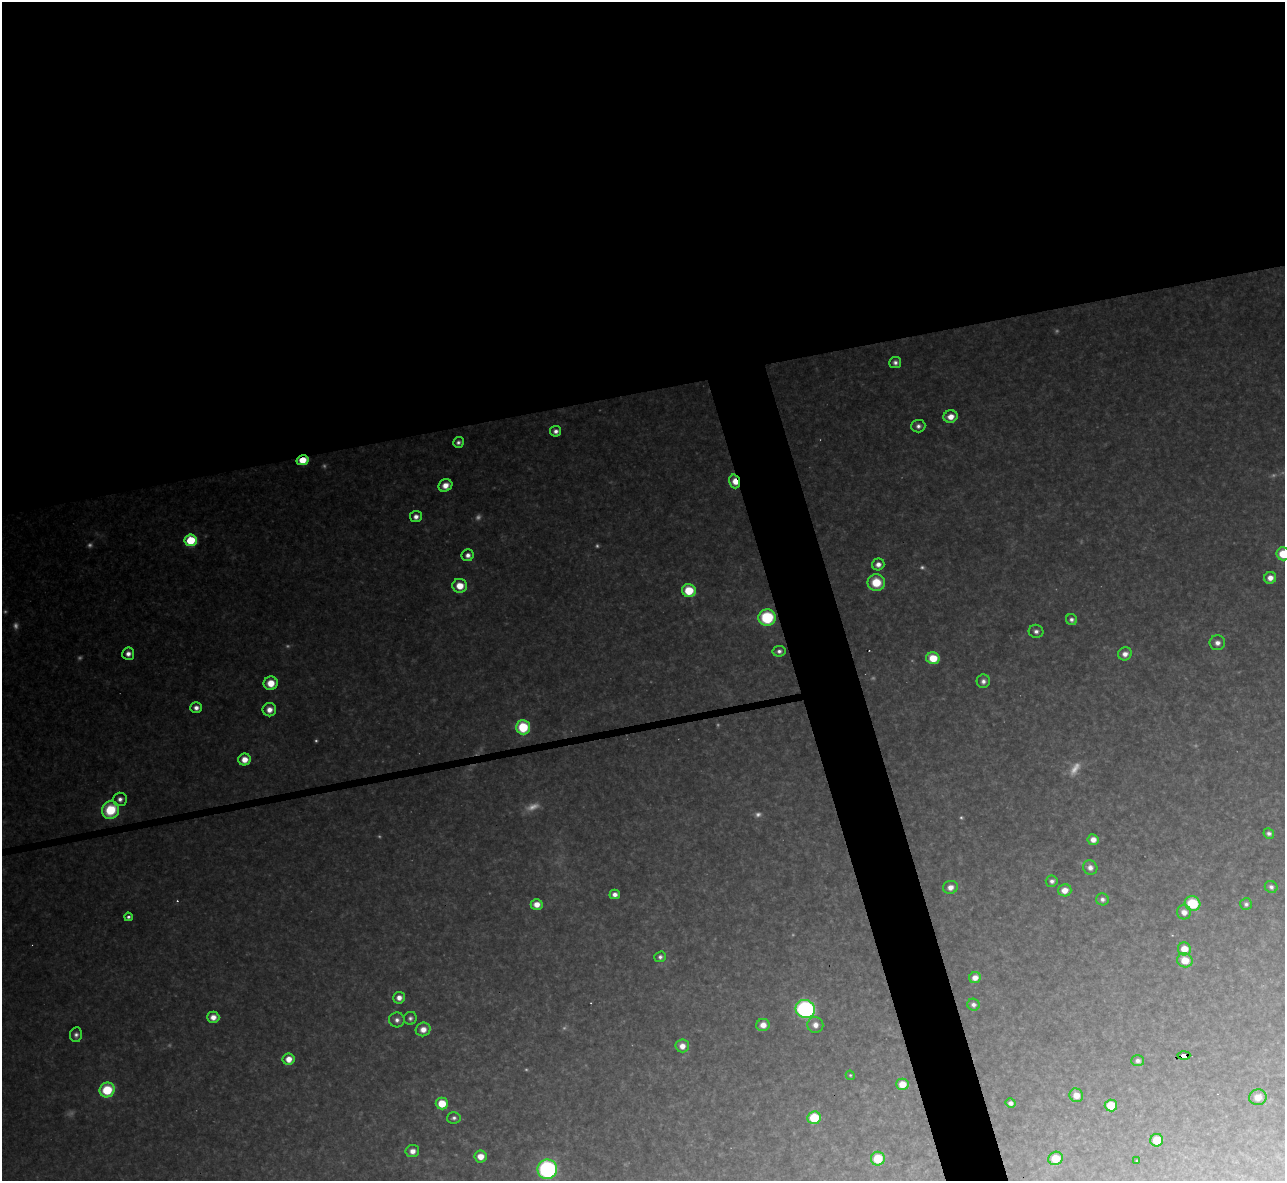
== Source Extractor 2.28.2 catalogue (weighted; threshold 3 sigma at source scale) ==
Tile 2 of 4 x 4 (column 2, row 1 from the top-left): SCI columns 1284-2566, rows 3678-4856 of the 5133 x 5116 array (HDU 1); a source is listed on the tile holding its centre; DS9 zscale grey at full resolution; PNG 1287 x 1183 px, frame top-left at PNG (2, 2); each listed source drawn as its Kron ellipse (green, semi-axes under 4 px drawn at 4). Shown black and unused: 37% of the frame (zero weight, under 3 of 4 exposures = <1% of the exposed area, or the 3 px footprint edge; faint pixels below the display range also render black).
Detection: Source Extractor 2.28.2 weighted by HDU 2 'WHT'; one run over the whole footprint, this tile lists its part. Background 0.318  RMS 0.019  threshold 0.0847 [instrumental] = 3 sigma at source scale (4.5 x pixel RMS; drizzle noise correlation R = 1.50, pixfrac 1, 0.05/0.05 arcsec/px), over >= 5 px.
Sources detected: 112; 27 too faint to see at this stretch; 3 cosmic-ray / hot-pixel residue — neither listed nor drawn; the other 82 listed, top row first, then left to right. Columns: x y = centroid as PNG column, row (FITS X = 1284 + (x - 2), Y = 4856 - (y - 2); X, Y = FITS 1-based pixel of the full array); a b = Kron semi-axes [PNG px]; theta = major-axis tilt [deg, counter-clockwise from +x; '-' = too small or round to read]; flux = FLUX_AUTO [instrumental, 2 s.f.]
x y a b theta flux
895 362 6 5 - 9
950 417 7 6 - 27
918 426 7 6 - 10
556 431 5 5 - 11
458 442 5 5 - 7.8
303 460 6 5 - 46
735 481 7 5 -74 40
445 485 7 6 - 25
416 517 6 5 - 13
191 540 6 6 - 140
1283 554 7 6 - 64
468 555 6 6 - 12
878 564 6 6 - 15
1270 578 6 6 - 19
876 582 8 8 - 66
460 586 7 7 - 41
689 591 7 6 - 82
767 617 8 8 - 160
1071 620 6 5 - 8.8
1036 631 7 6 - 9.6
1217 643 7 7 - 15
779 651 6 5 - 8.7
128 654 6 6 - 14
1125 654 7 6 - 16
933 658 6 6 - 57
983 681 7 6 - 11
271 683 7 7 - 41
196 708 6 5 - 13
269 710 6 6 - 21
523 727 7 7 - 120
244 760 6 6 - 28
120 799 7 6 - 12
110 810 9 8 - 120
1269 834 5 5 - 7.8
1093 840 5 5 - 18
1090 868 7 7 - 13
1052 881 6 5 - 8.6
950 887 7 6 - 18
1271 887 6 5 - 8.3
1065 890 7 6 - 24
615 894 5 5 - 13
1102 899 6 6 - 8.9
1192 903 8 7 - 110
537 904 6 5 - 24
1246 904 6 6 - 7
1184 912 7 7 - 19
128 917 4 4 - 6.6
1184 949 6 6 - 36
660 957 6 5 - 7.3
1185 960 8 7 - 47
975 978 6 5 - 17
399 998 6 6 - 17
973 1005 6 6 - 8.9
805 1009 10 9 - 500
213 1017 6 5 - 21
410 1018 6 6 - 7
397 1020 8 7 - 11
763 1025 6 6 - 22
815 1025 8 8 - 17
423 1029 7 6 - 22
76 1035 7 6 - 8.8
682 1046 7 6 - 21
1184 1055 6 3 4 75
289 1059 6 5 - 28
1138 1061 6 5 - 8.1
850 1075 5 4 - 3.3
902 1084 6 5 - 34
107 1090 7 7 - 100
1076 1095 7 6 - 25
1258 1097 9 8 - 25
1011 1103 5 4 - 9.1
442 1104 6 6 - 54
1111 1105 6 6 - 70
454 1118 6 5 - 6.7
814 1118 6 6 - 98
1157 1140 6 6 - 48
412 1151 7 6 - 18
480 1156 6 6 - 28
1056 1158 7 6 - 49
878 1159 7 7 - 79
1137 1160 3 3 - 2.3
547 1169 10 9 - 460
Overlapping masked pixels (flux is a lower limit): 3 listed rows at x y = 303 460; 735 481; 1184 1055
Isophote crosses this tile's border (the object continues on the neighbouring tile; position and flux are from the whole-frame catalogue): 1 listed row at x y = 1283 554